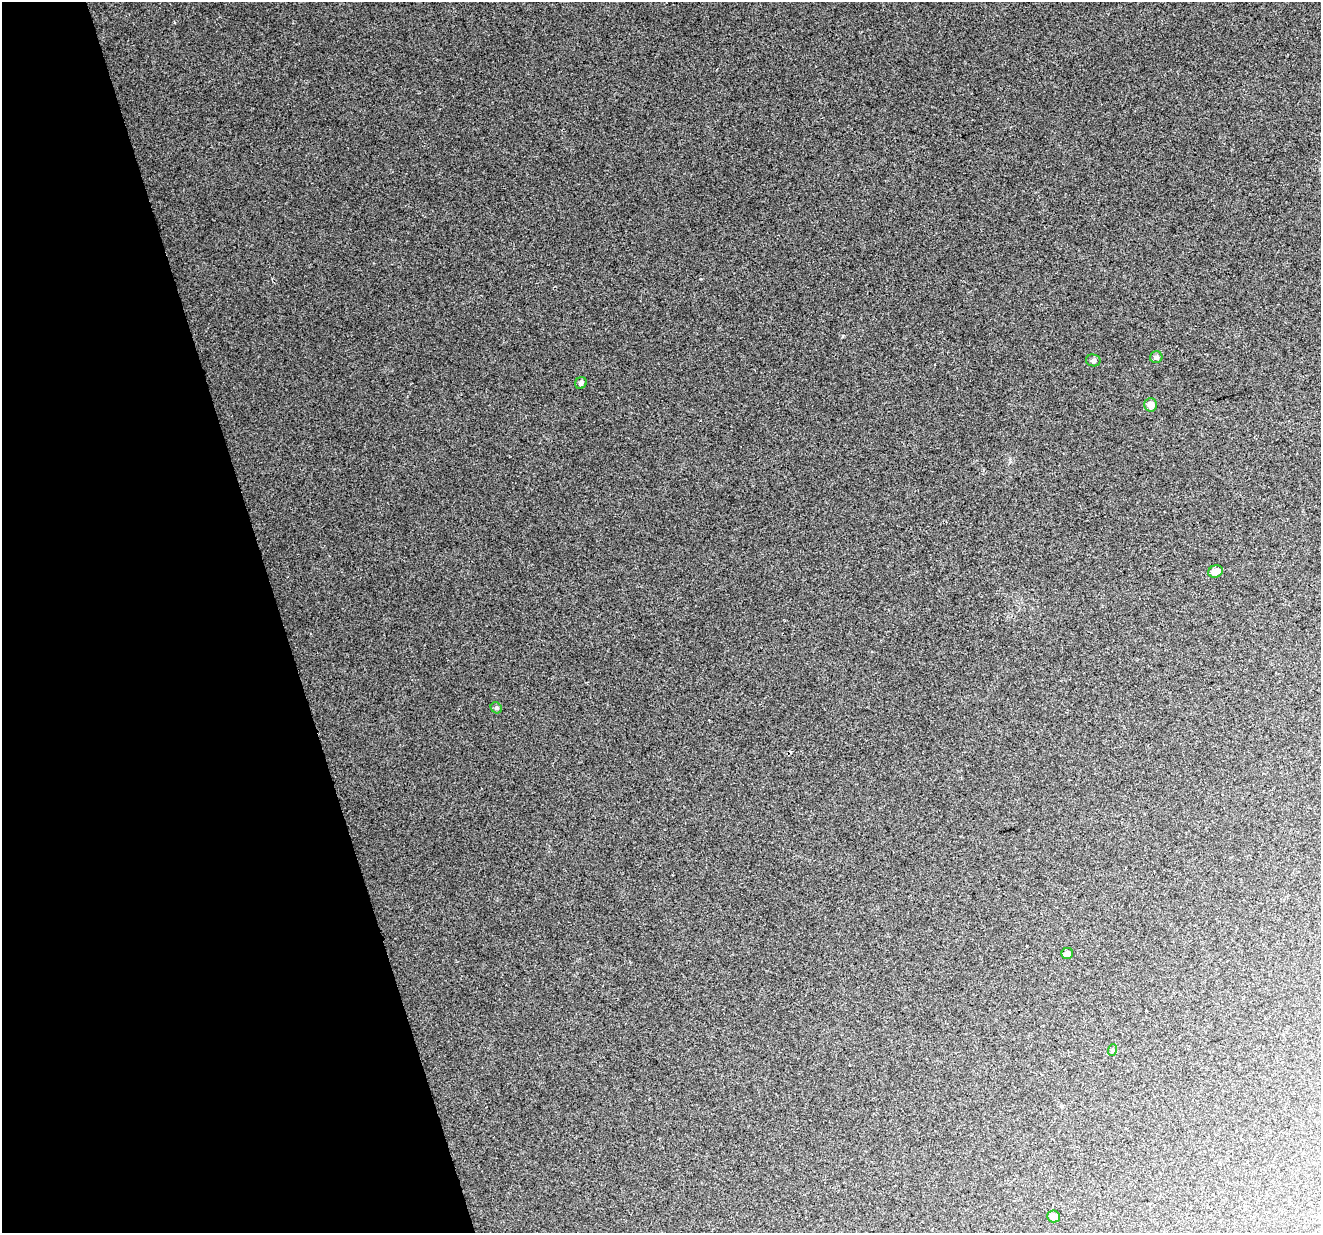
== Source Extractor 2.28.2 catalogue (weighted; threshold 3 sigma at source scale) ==
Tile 5 of 4 x 4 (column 1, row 2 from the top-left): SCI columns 1-1319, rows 2519-3749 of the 5276 x 5088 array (HDU 1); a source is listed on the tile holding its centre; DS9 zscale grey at full resolution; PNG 1323 x 1235 px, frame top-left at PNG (2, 2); each listed source drawn as its Kron ellipse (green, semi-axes under 4 px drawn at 4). Shown black and unused: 21% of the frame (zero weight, under 2 of 3 exposures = <1% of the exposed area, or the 3 px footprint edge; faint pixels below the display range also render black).
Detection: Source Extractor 2.28.2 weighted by HDU 2 'WHT'; one run over the whole footprint, this tile lists its part. Background 0.0181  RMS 0.0066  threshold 0.0297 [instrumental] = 3 sigma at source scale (4.5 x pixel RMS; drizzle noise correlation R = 1.50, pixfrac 1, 0.0396/0.0396 arcsec/px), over >= 5 px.
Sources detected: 9; all 9 listed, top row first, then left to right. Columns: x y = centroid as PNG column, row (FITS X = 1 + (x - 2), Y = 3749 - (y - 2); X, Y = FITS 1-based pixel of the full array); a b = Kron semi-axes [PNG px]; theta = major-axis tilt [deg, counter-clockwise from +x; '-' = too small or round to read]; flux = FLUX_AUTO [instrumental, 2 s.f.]
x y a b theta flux
1156 357 6 6 - 1.7
1093 360 7 6 - 1.6
581 383 6 5 - 1.5
1150 405 6 6 - 4.5
1216 571 7 6 - 4
496 708 6 5 - 1.1
1067 954 6 5 - 2.8
1112 1050 6 3 71 0.86
1054 1216 6 6 - 3.5